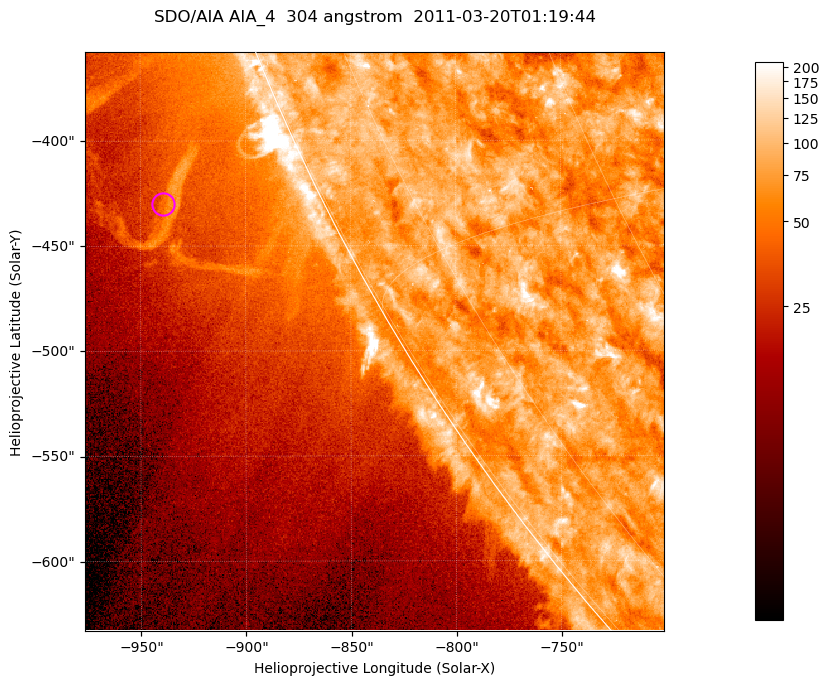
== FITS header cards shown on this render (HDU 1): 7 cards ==
TELESCOP= 'SDO/AIA '           / For AIA: SDO/AIA
INSTRUME= 'AIA_4   '           / For AIA: AIA_ATA1, AIA_ATA2, AIA_ATA3 or AIA_AT
WAVELNTH=                  304 / [angstrom] Wavelength
WAVEUNIT= 'angstrom'           / Wavelength unit: angstrom
DATE-OBS= '2011-03-20T01:19:44.124' / [ISO] Date when observation started; ISO 8
CTYPE1  = 'HPLN-TAN'           / CTYPE1; Typically HPLN
CTYPE2  = 'HPLT-TAN'           / CTYPE2; Typically HPLT

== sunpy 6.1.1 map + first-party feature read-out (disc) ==
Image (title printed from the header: SDO/AIA AIA_4  304 angstrom  2011-03-20T01:19:44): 459 x 459 px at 0.6 arcsec/px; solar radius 964 arcsec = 1606 px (partial field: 1.1% of the solar disc is inside the frame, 44% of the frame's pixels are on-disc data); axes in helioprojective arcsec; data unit not stated in the header (colour bar unlabelled)
Orientation: roll -0.132 deg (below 1 deg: not rotated)
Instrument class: DISC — disc imager (sunpy class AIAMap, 304 A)
Bright regions (active regions / flare kernels): reference = the on-disc median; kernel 5 px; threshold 5 sigma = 106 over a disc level ~76.1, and >= 1.15x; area >= 210 px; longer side >= 6 px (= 3.6 arcsec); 0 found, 0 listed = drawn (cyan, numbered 1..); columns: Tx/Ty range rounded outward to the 2 arcsec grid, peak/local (2 s.f.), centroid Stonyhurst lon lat
Off-limb structures (1.02-1.3 R_sun): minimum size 105 px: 6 found; the strongest spans PA ~115 deg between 1.04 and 1.11 R_sun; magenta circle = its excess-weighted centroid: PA ~115 deg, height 1.07 R_sun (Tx ~-940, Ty ~-430 arcsec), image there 1.8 x the reference